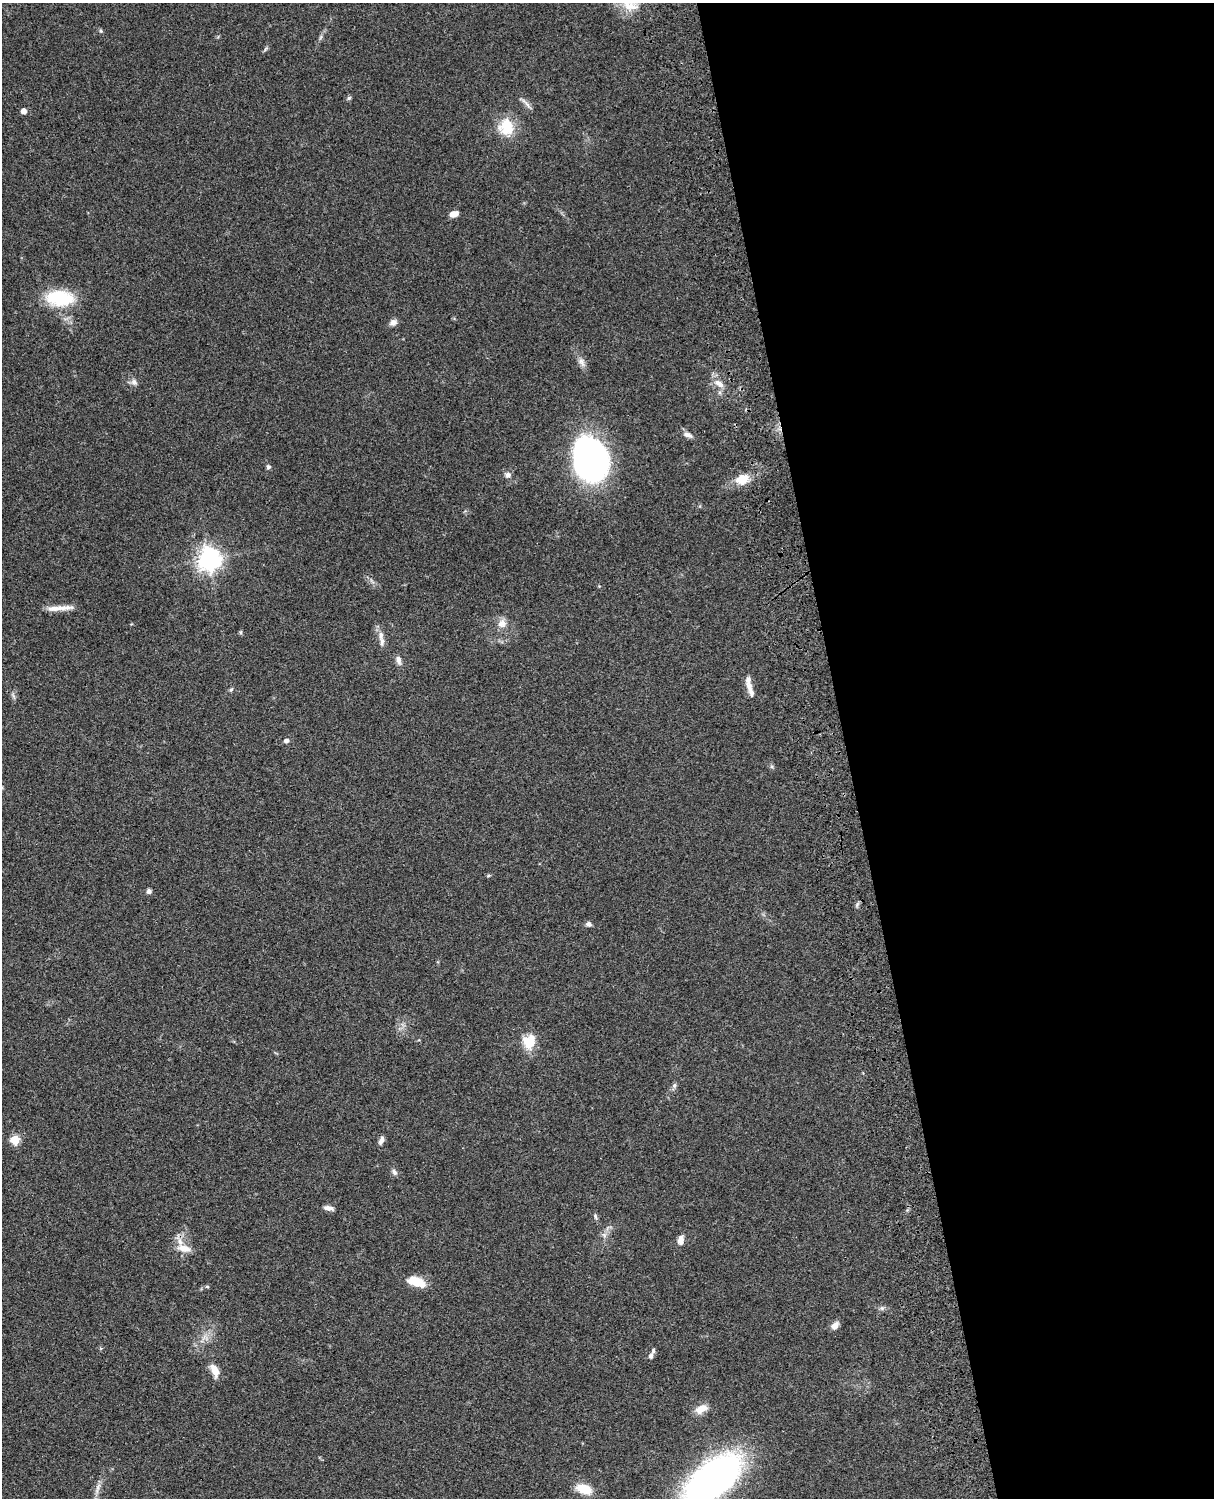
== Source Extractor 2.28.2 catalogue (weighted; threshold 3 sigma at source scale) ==
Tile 8 of 4 x 3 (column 4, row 2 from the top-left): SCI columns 3758-4969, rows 1773-3268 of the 5088 x 4927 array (HDU 1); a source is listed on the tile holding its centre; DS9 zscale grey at full resolution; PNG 1216 x 1500 px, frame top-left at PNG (2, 3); no overlay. Shown black and unused: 30% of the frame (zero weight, under 3 of 4 exposures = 6% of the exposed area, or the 3 px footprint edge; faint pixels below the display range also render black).
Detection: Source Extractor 2.28.2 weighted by HDU 2 'WHT'; one run over the whole footprint, this tile lists its part. Background 0.0923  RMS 0.0062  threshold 0.0279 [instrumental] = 3 sigma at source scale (4.5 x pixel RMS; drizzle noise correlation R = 1.50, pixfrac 1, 0.05/0.05 arcsec/px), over >= 5 px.
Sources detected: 52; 3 inside a brighter listed object's ellipse — not listed separately; the other 49 listed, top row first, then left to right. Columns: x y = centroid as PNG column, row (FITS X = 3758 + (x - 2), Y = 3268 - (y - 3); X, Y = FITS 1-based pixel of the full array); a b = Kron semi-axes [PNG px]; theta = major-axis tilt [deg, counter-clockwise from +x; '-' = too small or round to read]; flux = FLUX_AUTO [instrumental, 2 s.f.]
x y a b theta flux
101 31 6 4 -89 0.82
349 98 6 5 - 1
526 104 15 4 -49 2.5
24 111 5 5 - 4.6
506 126 19 17 84 18
454 214 9 6 17 4.5
60 298 34 18 -2 30
393 322 10 8 21 2.6
581 362 14 8 -60 3.4
134 382 10 8 -30 2.4
719 383 15 7 -35 4.7
687 434 12 6 -21 3
590 458 40 30 -66 200
268 467 6 5 - 1.3
508 475 8 7 - 2.3
742 479 16 11 22 10
209 559 8 8 - 470
58 608 37 6 3 7
502 623 13 11 44 4.9
240 632 6 4 90 0.81
382 642 17 6 -89 3.3
399 660 13 6 -80 2.7
749 686 12 8 -72 3.5
231 689 6 5 - 0.97
286 741 6 5 - 1.8
488 876 6 3 19 0.69
149 891 6 6 - 1.8
588 924 6 5 - 2.2
529 1041 19 15 72 12
674 1085 7 6 - 1.5
15 1140 5 5 - 27
381 1140 10 5 72 2.6
394 1172 9 6 -53 1.9
329 1208 13 6 -11 2.7
595 1216 8 5 -72 1.2
604 1235 7 5 -46 1.6
681 1240 9 6 79 4.5
184 1248 20 9 -12 6.4
416 1281 19 9 -20 14
207 1287 5 3 - 0.75
882 1308 6 6 - 1.4
835 1325 11 7 43 3.3
653 1351 8 4 75 1.2
651 1356 6 5 - 1.6
215 1371 17 8 -66 6.3
701 1409 16 9 27 7
712 1479 46 22 39 330
97 1488 19 5 73 3.8
584 1489 15 8 -17 15
Isophote crosses this tile's border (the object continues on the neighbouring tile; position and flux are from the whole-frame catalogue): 1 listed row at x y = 712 1479